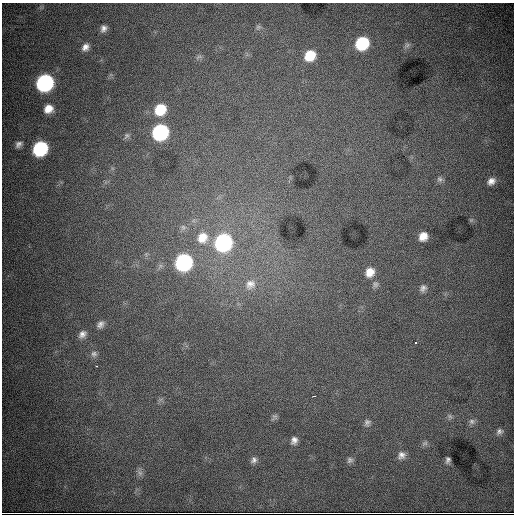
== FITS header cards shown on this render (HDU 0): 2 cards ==
NAXIS1  =                  512
NAXIS2  =                  512

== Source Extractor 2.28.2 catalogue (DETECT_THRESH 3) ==
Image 512 x 512 px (HDU 0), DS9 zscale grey, 1 PNG px = 1 image px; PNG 516 x 516 px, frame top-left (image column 1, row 512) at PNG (2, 3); no overlay
Background 16400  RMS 150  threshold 441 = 3 sigma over >= 5 px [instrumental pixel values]
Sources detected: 44; all 44 listed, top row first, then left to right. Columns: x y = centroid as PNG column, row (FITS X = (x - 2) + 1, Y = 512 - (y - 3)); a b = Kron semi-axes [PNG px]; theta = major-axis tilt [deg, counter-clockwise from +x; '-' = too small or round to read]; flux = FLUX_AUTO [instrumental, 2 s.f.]
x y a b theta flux
258 27 8 6 13 2.0e+04
104 28 8 6 61 4.4e+04
362 43 10 9 - 6.9e+05
407 45 7 7 - 2.7e+04
85 47 9 8 - 5.6e+04
310 55 10 9 - 2.5e+05
199 56 7 5 1 1.9e+04
45 83 11 9 46 2.6e+06
48 109 9 8 - 1.1e+05
160 109 11 9 42 3.2e+05
160 132 10 9 - 1.8e+06
126 136 9 5 55 2.2e+04
19 144 9 6 40 4.0e+04
40 149 10 9 - 1.2e+06
440 179 8 7 - 2.8e+04
491 181 10 8 40 6.4e+04
471 220 5 5 - 1.6e+04
183 227 8 6 -68 2.8e+04
423 236 8 7 - 9.8e+04
202 237 15 14 - 1.8e+05
223 242 11 10 - 2.3e+06
183 262 11 10 - 2.3e+06
370 272 11 10 - 1.1e+05
250 284 16 14 38 1.3e+05
375 284 8 7 - 2.9e+04
423 288 9 7 45 3.7e+04
100 324 9 7 40 4.3e+04
82 334 10 8 46 4.9e+04
416 343 3 3 - 2.5e+04
94 354 8 8 - 3.5e+04
96 366 3 2 - 5.3e+03
275 416 8 6 -24 2.2e+04
450 416 8 6 -45 2.7e+04
472 421 9 8 - 3.7e+04
367 423 10 8 60 3.5e+04
499 431 8 7 - 3.2e+04
294 440 9 7 70 4.9e+04
425 443 10 6 18 2.9e+04
401 455 10 10 - 5.9e+04
254 460 9 7 60 3.7e+04
350 460 8 7 - 3.0e+04
448 460 6 4 79 3.0e+04
140 473 7 7 - 3.3e+04
489 513 5 2 - 1.3e+04